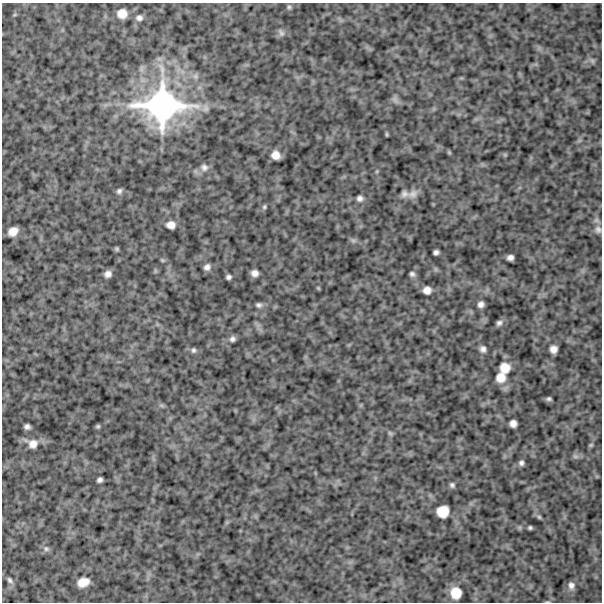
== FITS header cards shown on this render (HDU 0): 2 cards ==
NAXIS1  =                  600
NAXIS2  =                  600

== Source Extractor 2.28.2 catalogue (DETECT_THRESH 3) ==
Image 600 x 600 px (HDU 0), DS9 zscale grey, 1 PNG px = 1 image px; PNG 604 x 604 px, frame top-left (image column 1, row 600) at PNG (2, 3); no overlay
Background 1040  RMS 210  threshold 635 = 3 sigma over >= 5 px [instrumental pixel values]
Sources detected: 62; all 62 listed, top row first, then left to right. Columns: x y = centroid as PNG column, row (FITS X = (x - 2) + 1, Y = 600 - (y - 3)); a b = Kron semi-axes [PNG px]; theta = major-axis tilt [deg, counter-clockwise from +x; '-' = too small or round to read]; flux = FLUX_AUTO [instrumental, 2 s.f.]
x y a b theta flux
289 7 6 6 - 2.4e+04
122 14 10 9 - 1.5e+05
139 18 9 7 -11 5.8e+04
281 33 9 6 -62 4.1e+04
592 61 7 6 - 3.3e+04
395 100 10 6 -63 4.8e+04
162 105 56 47 -1 3.3e+06
387 134 6 3 -82 1.5e+04
449 152 5 5 - 1.6e+04
276 155 8 7 - 1.2e+05
505 155 6 4 -45 1.8e+04
204 167 11 10 - 7.7e+04
377 171 6 4 71 1.6e+04
119 191 7 6 - 4.0e+04
404 194 9 8 - 5.5e+04
413 194 15 11 29 1.1e+05
360 198 7 6 - 5.4e+04
264 207 6 5 - 2.4e+04
171 225 10 8 -5 1.0e+05
598 229 10 9 - 6.3e+04
13 231 9 7 38 1.3e+05
353 240 9 4 8 3.1e+04
117 249 5 4 - 2.3e+04
436 252 5 5 - 4.3e+04
510 257 6 5 - 6.1e+04
162 260 6 4 -12 1.9e+04
207 267 7 6 - 6.0e+04
255 273 6 6 - 7.6e+04
108 274 6 6 - 7.1e+04
412 274 6 5 - 3.8e+04
228 277 5 4 - 3.9e+04
318 288 5 4 - 1.4e+04
427 290 7 7 - 9.8e+04
481 304 6 5 - 6.1e+04
259 305 8 6 -11 4.3e+04
499 323 8 6 35 4.7e+04
232 339 6 6 - 4.7e+04
483 349 8 7 - 6.0e+04
553 349 7 7 - 9.5e+04
193 350 7 5 75 3.0e+04
505 368 11 11 - 1.8e+05
501 377 12 11 - 1.7e+05
549 399 5 3 - 2.9e+04
513 423 7 7 - 8.3e+04
98 426 5 4 - 2.3e+04
27 427 6 5 - 4.9e+04
390 433 9 4 -36 2.6e+04
32 443 17 12 -21 1.5e+05
591 445 6 4 21 1.9e+04
575 456 9 6 -18 4.0e+04
521 463 7 6 - 4.4e+04
100 480 5 5 - 4.4e+04
452 485 6 6 - 3.7e+04
443 512 10 10 - 2.4e+05
539 517 6 5 - 2.2e+04
530 528 4 3 - 2.4e+04
46 549 9 7 -22 4.7e+04
10 580 9 6 -51 4.2e+04
83 582 11 8 20 1.7e+05
571 585 10 8 -80 6.8e+04
456 593 11 10 - 2.3e+05
547 602 6 3 18 1.4e+04
At the frame edge (FLAGS 8, measured only in part): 1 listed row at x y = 547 602